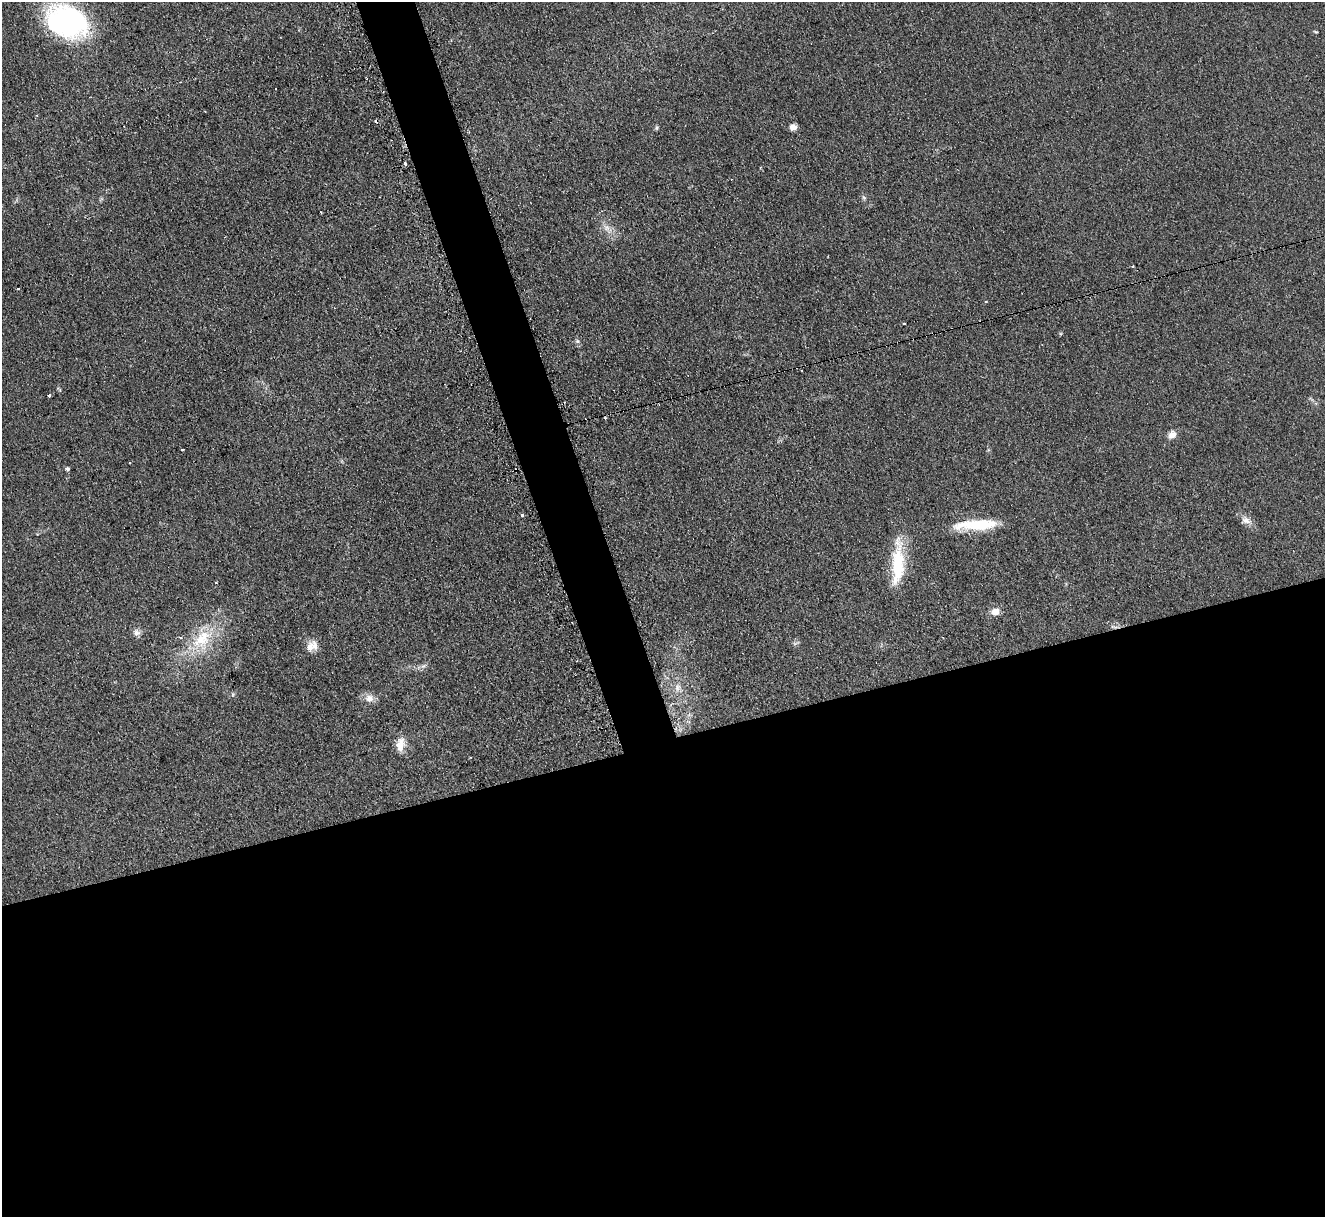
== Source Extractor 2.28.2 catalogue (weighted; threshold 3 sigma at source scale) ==
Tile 15 of 4 x 4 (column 3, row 4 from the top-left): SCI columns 2666-3988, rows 274-1488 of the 5319 x 5278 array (HDU 1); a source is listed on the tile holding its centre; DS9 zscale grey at full resolution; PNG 1327 x 1219 px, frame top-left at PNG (2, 2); no overlay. Shown black and unused: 42% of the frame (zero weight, under 2 of 3 exposures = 2% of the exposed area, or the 3 px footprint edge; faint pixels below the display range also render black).
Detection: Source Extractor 2.28.2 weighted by HDU 2 'WHT'; one run over the whole footprint, this tile lists its part. Background 0.123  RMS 0.012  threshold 0.0542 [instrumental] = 3 sigma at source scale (4.5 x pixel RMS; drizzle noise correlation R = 1.50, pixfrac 1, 0.05/0.05 arcsec/px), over >= 5 px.
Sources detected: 36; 1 inside a brighter object's white glare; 4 cosmic-ray / hot-pixel residue — not listed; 2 inside a brighter listed object's ellipse — not listed separately; the other 29 listed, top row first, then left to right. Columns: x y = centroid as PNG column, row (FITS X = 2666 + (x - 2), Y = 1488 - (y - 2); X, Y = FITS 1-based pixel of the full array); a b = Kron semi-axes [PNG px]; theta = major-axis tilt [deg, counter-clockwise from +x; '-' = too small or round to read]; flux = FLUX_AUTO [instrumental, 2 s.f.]
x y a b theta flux
67 22 42 29 -23 210
793 127 8 7 - 6.4
656 128 5 5 - 2.1
405 164 3 3 - 2.7
864 198 6 4 -20 1.7
321 212 3 2 - 1.1
607 228 10 9 - 7.8
1133 266 3 3 - 1.3
986 302 3 2 - 1.8
577 341 6 4 -45 2.2
49 395 3 3 - 5.2
1172 435 12 9 44 7
182 449 3 2 - 1.8
129 462 3 2 - 1.8
67 469 5 5 - 2.6
522 515 3 3 - 5.8
1246 520 14 9 -24 7.9
978 524 61 13 3 50
898 564 53 13 88 61
216 583 3 3 - 1
995 612 8 7 - 10
136 633 10 9 - 5.4
200 639 27 23 10 49
310 647 18 9 63 10
423 666 8 5 43 3.3
677 687 12 8 78 8.2
233 694 6 4 -90 1.6
369 698 12 11 - 9.4
400 745 19 10 78 13